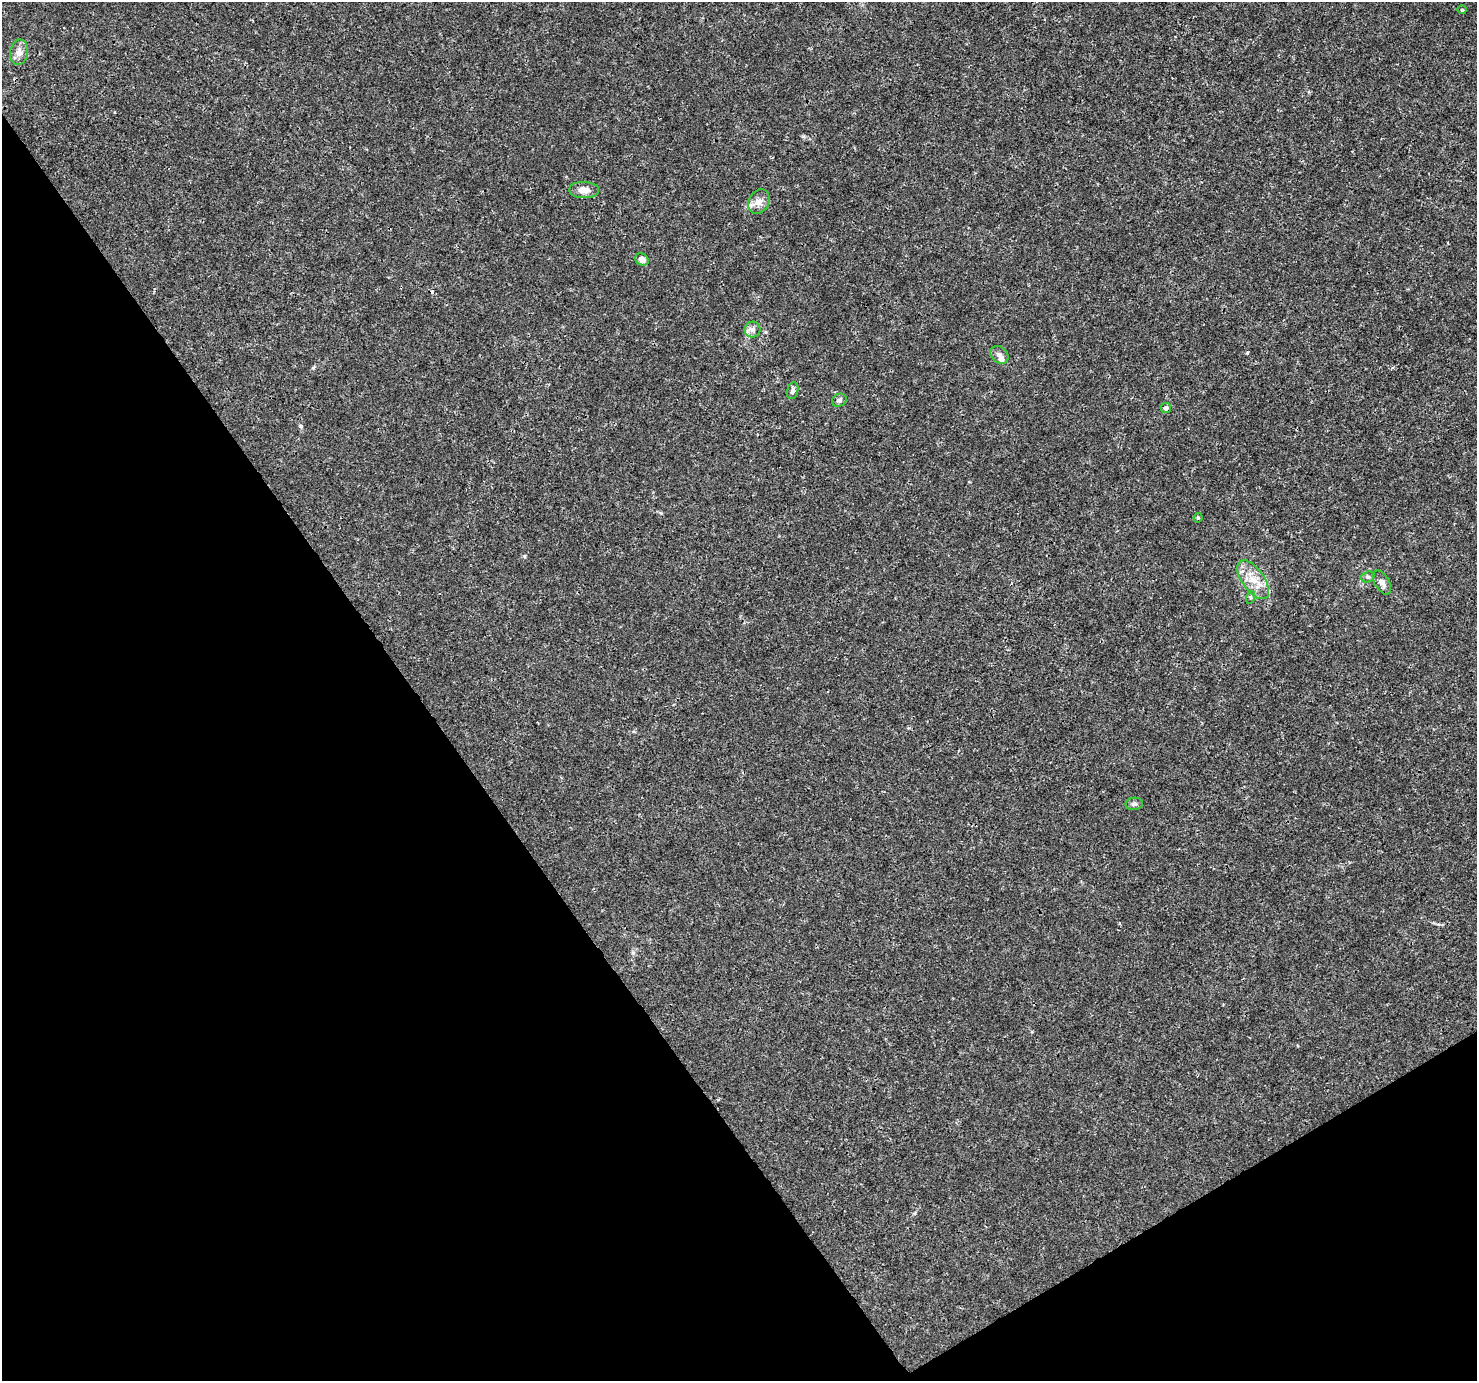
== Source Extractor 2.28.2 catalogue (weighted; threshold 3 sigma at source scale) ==
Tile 14 of 4 x 4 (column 2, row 4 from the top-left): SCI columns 1480-2954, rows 183-1561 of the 5904 x 5819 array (HDU 1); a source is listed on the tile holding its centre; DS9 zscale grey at full resolution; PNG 1479 x 1383 px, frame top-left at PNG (2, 2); each listed source drawn as its Kron ellipse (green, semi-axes under 4 px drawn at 4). Shown black and unused: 33% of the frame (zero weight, under 3 of 4 exposures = <1% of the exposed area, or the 3 px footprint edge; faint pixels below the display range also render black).
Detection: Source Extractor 2.28.2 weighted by HDU 2 'WHT'; one run over the whole footprint, this tile lists its part. Background 0.00285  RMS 0.0011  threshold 0.00475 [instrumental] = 3 sigma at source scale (4.5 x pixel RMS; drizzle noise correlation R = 1.50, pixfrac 1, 0.0396/0.0396 arcsec/px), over >= 5 px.
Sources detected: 18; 1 cosmic-ray / hot-pixel residue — neither listed nor drawn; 1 inside a brighter listed object's ellipse — not listed separately; the other 16 listed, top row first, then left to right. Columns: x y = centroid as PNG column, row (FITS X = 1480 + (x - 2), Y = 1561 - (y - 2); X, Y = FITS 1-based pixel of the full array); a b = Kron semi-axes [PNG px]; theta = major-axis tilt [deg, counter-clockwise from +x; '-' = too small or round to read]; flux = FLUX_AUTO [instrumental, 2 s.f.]
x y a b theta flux
1462 10 4 4 - 0.12
19 52 13 9 82 0.72
584 190 15 8 -3 0.97
759 202 13 10 61 0.76
642 259 7 5 -34 0.59
753 330 8 8 - 0.41
999 355 10 7 -43 0.62
793 391 8 5 77 0.3
839 400 7 6 - 0.31
1166 408 5 5 - 0.39
1198 518 5 4 - 0.16
1368 577 7 5 19 0.22
1253 580 22 11 -54 2
1382 582 13 7 -59 0.59
1251 597 6 4 72 0.18
1134 804 8 6 9 0.3
Unlisted compact peaks at least as high as the median listed source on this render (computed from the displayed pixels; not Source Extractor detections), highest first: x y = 1247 353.